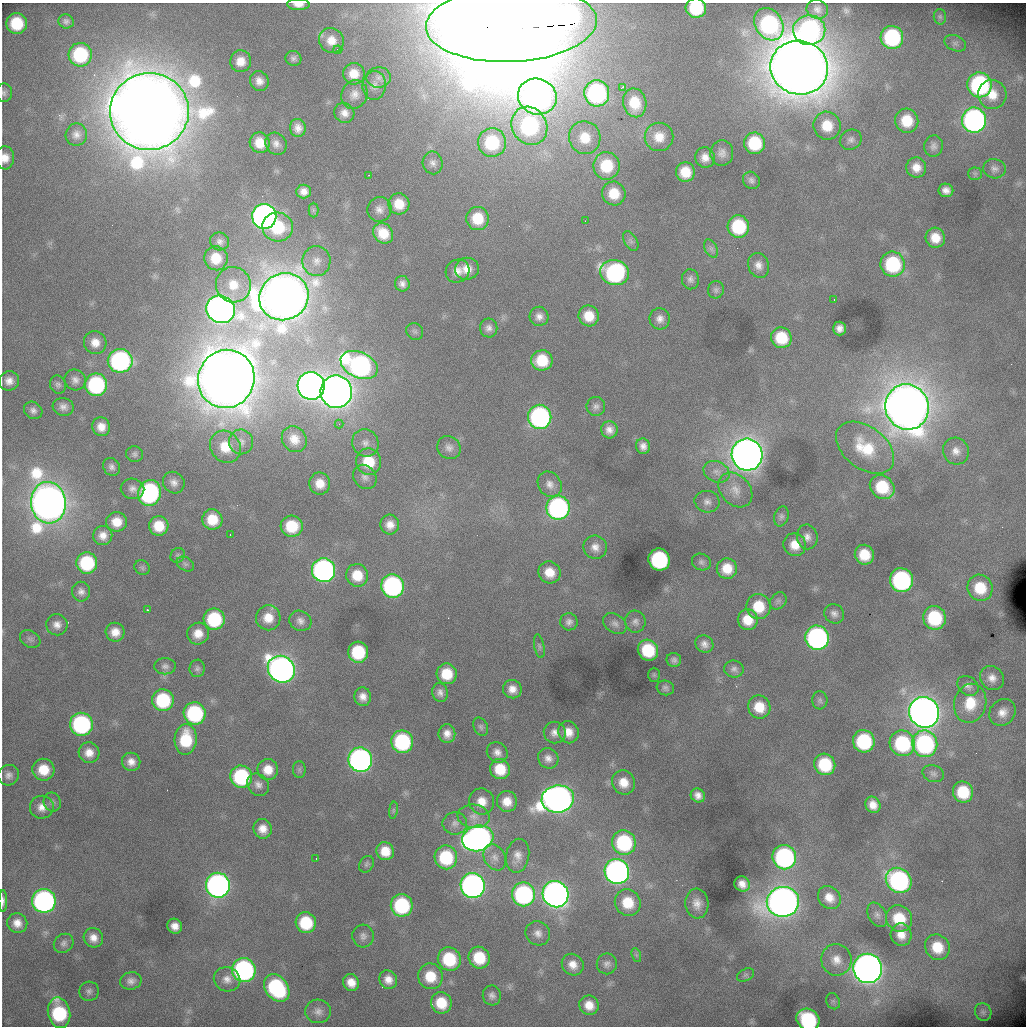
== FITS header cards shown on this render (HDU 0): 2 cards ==
NAXIS1  =                 1024 /fastest changing axis
NAXIS2  =                 1024 /next to fastest changing axis

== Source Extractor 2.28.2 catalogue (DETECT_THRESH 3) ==
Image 1024 x 1024 px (HDU 0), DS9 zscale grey, 1 PNG px = 1 image px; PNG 1028 x 1028 px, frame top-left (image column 1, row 1024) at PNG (2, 3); each listed source drawn as its Kron ellipse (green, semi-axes under 4 px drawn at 4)
Background 4780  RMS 76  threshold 227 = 3 sigma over >= 5 px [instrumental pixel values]
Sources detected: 298; all 298 listed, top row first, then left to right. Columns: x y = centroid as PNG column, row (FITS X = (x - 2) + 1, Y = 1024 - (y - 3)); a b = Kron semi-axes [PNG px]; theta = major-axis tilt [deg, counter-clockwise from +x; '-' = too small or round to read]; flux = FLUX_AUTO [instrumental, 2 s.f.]
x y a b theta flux
298 5 11 5 -1 4.3e+04
696 8 10 9 - 2.8e+05
817 9 11 9 -19 2.7e+04
940 17 7 6 - 1.2e+04
66 21 8 7 - 1.8e+04
17 23 10 10 - 2.2e+05
511 24 85 38 3 7.8e+07
769 24 17 13 -57 8.1e+05
809 30 16 15 - 1.2e+06
892 37 11 11 - 5.7e+05
331 40 13 12 - 7.0e+04
955 43 11 7 -23 2.3e+04
338 50 4 3 - 6.5e+03
80 55 12 11 - 3.9e+05
293 58 8 7 - 1.9e+04
241 61 11 10 - 7.0e+04
799 68 29 27 -16 2.1e+07
354 74 11 10 - 7.8e+04
379 77 12 10 3 3.6e+04
259 81 10 9 - 4.2e+04
374 85 14 11 85 4.6e+04
979 85 12 12 - 9.1e+05
622 87 4 3 - 5.5e+03
4 93 9 8 - 1.9e+04
597 93 13 12 - 1.0e+06
354 94 14 13 - 4.8e+04
992 94 14 14 - 9.3e+04
537 97 19 18 - 4.8e+06
635 103 14 11 -76 1.4e+05
149 111 39 38 - 2.7e+07
344 113 10 9 - 4.1e+04
974 120 12 12 - 2.1e+06
907 121 12 11 - 1.5e+05
529 126 20 17 -59 8.4e+05
827 126 14 13 - 1.3e+05
298 128 9 8 - 4.0e+04
76 135 11 10 - 3.5e+04
659 137 14 14 - 8.6e+04
585 138 16 15 - 1.3e+05
851 140 11 9 31 2.6e+04
492 142 14 14 - 3.3e+05
260 143 10 10 - 9.3e+04
755 143 10 10 - 2.6e+05
276 144 11 10 - 3.4e+04
933 146 11 9 82 2.5e+04
722 153 13 11 85 3.7e+04
705 157 10 9 - 4.8e+04
5 158 11 9 88 5.8e+04
433 163 11 10 - 2.9e+04
606 166 14 13 - 2.1e+05
916 167 10 10 - 6.2e+04
994 169 11 9 -13 2.7e+04
685 172 10 9 - 1.1e+05
975 174 7 6 - 1.2e+04
369 175 2 2 - 3.0e+03
751 180 9 8 - 1.9e+04
946 190 7 6 - 3.4e+04
304 191 7 7 - 3.7e+04
614 193 12 11 - 1.2e+05
399 204 10 10 - 1.0e+05
379 209 12 12 - 3.9e+04
313 210 7 5 -90 1.1e+04
264 216 12 12 - 3.6e+06
478 218 11 11 - 1.5e+05
585 221 2 2 - 2.8e+03
738 226 11 10 - 3.4e+05
278 227 15 14 - 2.7e+05
383 233 11 9 -48 1.1e+05
935 238 10 9 - 8.5e+04
220 241 9 9 - 2.3e+04
631 241 11 6 -59 1.8e+04
711 249 10 6 -63 1.9e+04
216 258 12 11 - 1.2e+05
316 261 15 14 - 6.2e+04
893 264 12 12 - 4.6e+05
758 265 13 10 -70 4.2e+04
467 269 12 11 - 6.3e+04
458 271 12 11 - 4.5e+04
615 273 14 12 -15 9.5e+05
690 279 10 8 -83 2.3e+04
402 284 8 7 - 2.6e+04
233 285 18 17 - 1.4e+05
716 290 9 8 - 1.6e+04
284 297 25 23 28 1.4e+07
834 299 2 2 - 3.2e+03
221 309 15 13 -24 5.5e+06
539 316 9 9 - 3.4e+04
589 316 10 10 - 1.0e+05
660 319 10 10 - 3.7e+04
489 328 9 8 - 2.8e+04
840 328 7 6 - 3.2e+04
415 331 9 8 - 1.5e+04
781 338 10 10 - 1.8e+05
95 343 11 11 - 6.0e+04
542 360 11 10 - 1.7e+05
120 361 12 12 - 1.2e+06
359 365 19 13 -24 1.7e+06
226 379 29 28 - 1.9e+07
75 380 11 10 - 3.1e+04
9 381 10 9 - 4.5e+04
58 385 9 7 -68 1.7e+04
96 385 11 11 - 7.1e+05
311 386 14 13 - 5.9e+06
336 392 16 15 - 9.0e+06
596 406 9 9 - 2.3e+04
63 407 10 9 - 3.2e+04
907 407 23 21 -69 1.5e+07
33 410 10 8 -36 2.5e+04
540 417 12 11 - 1.3e+06
339 424 4 4 - 9.6e+03
101 427 9 9 - 5.5e+04
609 430 8 8 - 3.8e+04
294 439 13 12 - 6.6e+04
241 442 12 12 - 4.1e+04
365 443 14 13 - 5.3e+04
643 446 8 7 - 3.1e+04
225 447 17 14 -53 1.3e+05
449 448 12 11 - 3.3e+04
865 448 33 21 -37 2.5e+05
956 451 13 12 - 5.0e+04
135 454 8 8 - 1.6e+04
747 455 16 15 - 9.1e+06
368 462 13 12 - 1.7e+05
111 467 9 8 - 2.2e+04
716 472 13 10 -25 4.3e+04
365 477 13 11 -50 3.1e+04
174 483 11 10 - 3.5e+04
320 483 11 10 - 7.6e+04
550 484 13 11 -56 4.2e+04
882 487 13 11 -42 2.3e+05
132 489 12 10 -10 3.3e+04
735 490 19 14 -48 8.0e+04
149 493 13 11 77 9.5e+05
707 502 12 10 -12 3.5e+04
48 503 21 17 -84 1.0e+07
558 508 12 11 - 1.3e+06
781 516 10 7 73 1.6e+04
212 519 10 10 - 1.3e+05
117 522 10 10 - 8.5e+04
390 525 10 9 - 5.0e+04
159 526 10 9 - 1.2e+05
292 526 11 10 - 1.9e+05
103 535 9 9 - 4.7e+04
230 535 2 2 - 3.3e+03
807 537 12 10 -81 3.8e+04
795 545 11 11 - 8.1e+04
595 547 12 11 - 4.7e+04
178 555 8 6 47 1.3e+04
864 555 10 9 - 1.3e+05
659 560 11 10 - 7.7e+05
701 562 9 8 - 1.9e+04
87 563 10 10 - 3.7e+05
185 564 9 6 -34 1.6e+04
142 568 8 7 - 1.4e+04
727 568 10 10 - 1.1e+05
324 570 12 11 - 2.1e+06
549 572 11 11 - 8.9e+04
357 575 11 11 - 1.3e+05
901 580 12 11 - 1.1e+06
392 586 12 11 - 1.2e+06
980 588 13 12 - 1.7e+05
81 592 10 9 - 2.8e+04
778 601 9 7 46 1.8e+04
758 606 12 12 - 1.6e+05
147 610 3 2 - 2.1e+04
834 614 10 9 - 2.7e+04
268 618 12 12 - 9.0e+04
934 618 12 11 - 3.6e+05
214 619 11 10 - 3.6e+05
748 620 10 10 - 1.1e+05
300 621 11 10 - 3.2e+04
569 622 8 8 - 2.5e+04
635 622 11 10 - 2.6e+04
615 624 13 9 -35 2.8e+04
57 625 10 10 - 4.0e+04
115 632 9 9 - 6.0e+04
198 634 11 10 - 6.9e+04
817 638 12 12 - 1.6e+06
30 639 11 8 -29 2.0e+04
704 644 9 8 - 3.2e+04
539 646 12 5 -79 1.3e+04
648 650 10 10 - 2.4e+05
358 652 10 10 - 3.1e+05
674 660 7 7 - 1.7e+04
165 666 11 8 -1 2.3e+04
197 668 9 7 83 1.6e+04
281 669 14 12 -44 4.0e+06
734 669 10 8 -7 2.3e+04
447 674 10 10 - 1.5e+05
654 675 7 6 - 8.1e+03
992 678 12 11 - 4.8e+04
968 686 11 9 -37 2.7e+04
665 688 9 7 -16 1.7e+04
512 689 9 9 - 4.9e+04
440 693 9 7 -78 2.7e+04
363 697 9 8 - 4.2e+04
163 700 11 11 - 3.7e+05
820 700 9 7 87 1.5e+04
970 703 20 16 78 1.6e+05
759 707 12 11 - 1.2e+05
924 712 16 14 -57 8.1e+06
1002 712 14 12 47 5.8e+04
195 713 11 11 - 6.2e+05
81 724 11 11 - 8.9e+05
481 727 9 7 -64 1.6e+04
555 732 11 10 - 3.9e+04
568 732 11 10 - 6.7e+04
447 734 9 8 - 4.3e+04
186 739 15 11 86 2.4e+05
864 741 11 10 - 4.6e+05
402 742 11 11 - 5.9e+05
902 743 13 12 - 4.8e+05
925 744 13 12 - 8.8e+05
497 752 11 9 -38 3.6e+04
89 753 10 10 - 5.9e+04
548 758 10 9 - 3.5e+04
360 760 12 12 - 2.6e+06
131 762 9 9 - 4.4e+04
825 764 11 10 - 2.8e+05
500 769 10 10 - 1.5e+05
43 770 11 11 - 1.2e+05
268 770 10 10 - 8.4e+04
299 770 8 6 -90 1.2e+04
933 774 11 8 -21 2.2e+04
8 775 11 10 - 3.1e+04
241 777 11 11 - 5.2e+05
623 782 12 11 - 8.5e+04
258 785 12 10 -51 3.3e+04
963 792 10 10 - 2.0e+05
698 795 7 6 - 3.5e+04
558 799 16 13 8 5.4e+06
482 801 13 12 - 7.6e+04
507 801 10 10 - 7.5e+04
52 802 9 8 - 2.0e+04
873 805 8 7 - 5.3e+04
42 807 12 11 - 5.1e+04
393 810 8 4 82 1.1e+04
474 816 16 12 -5 5.5e+04
455 823 12 11 - 3.5e+04
263 829 10 9 - 5.6e+04
478 838 16 12 16 3.9e+06
624 842 12 12 - 5.3e+05
385 851 9 8 - 9.6e+04
518 856 17 11 79 5.0e+04
446 857 12 11 - 3.2e+05
495 857 14 10 -60 4.1e+04
784 857 12 12 - 1.2e+06
316 859 2 2 - 2.7e+03
367 864 9 6 58 1.3e+04
617 871 12 12 - 3.1e+06
899 880 13 12 - 1.2e+06
742 884 8 7 - 4.5e+04
218 885 12 12 - 2.8e+06
473 885 12 12 - 3.1e+06
523 894 12 11 - 9.4e+05
555 894 13 12 - 4.8e+06
829 898 12 10 -47 6.7e+04
3 901 11 4 90 2.0e+04
44 901 12 12 - 1.8e+06
628 902 13 12 - 1.5e+05
783 902 16 15 - 7.2e+06
697 904 15 11 -86 5.5e+04
402 905 11 11 - 4.8e+05
877 915 13 8 -61 2.7e+04
899 918 14 12 -46 1.8e+05
17 923 10 9 - 5.1e+04
306 923 10 10 - 2.4e+05
175 926 8 7 - 4.6e+04
538 933 13 12 - 4.2e+04
901 935 11 10 - 6.7e+04
363 936 11 10 - 2.9e+04
93 938 10 9 - 4.8e+04
64 943 10 9 - 2.2e+04
937 947 13 12 - 1.5e+05
636 955 7 4 -71 1.0e+04
479 958 11 10 - 2.0e+05
449 959 12 11 - 2.9e+05
836 960 16 15 - 7.5e+04
607 964 10 10 - 2.6e+04
573 965 11 10 - 5.6e+04
868 968 15 14 - 7.7e+06
244 970 12 11 - 1.4e+06
746 975 9 6 27 1.4e+04
430 976 13 12 - 1.4e+05
227 979 13 12 - 4.8e+04
388 980 9 8 - 4.9e+04
131 981 11 8 13 3.1e+04
351 982 9 7 -56 6.1e+04
277 988 15 11 -52 6.5e+05
89 991 10 9 - 2.4e+04
492 995 10 9 - 2.6e+04
833 1001 8 6 -62 1.6e+04
441 1003 11 10 - 1.5e+05
589 1005 10 9 - 7.0e+04
318 1011 13 12 - 3.8e+04
983 1012 9 8 - 1.6e+04
59 1013 15 11 -77 4.1e+05
808 1020 12 10 -37 5.1e+05
At the frame edge (FLAGS 8, measured only in part): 7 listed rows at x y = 298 5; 696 8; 511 24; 4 93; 5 158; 3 901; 808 1020